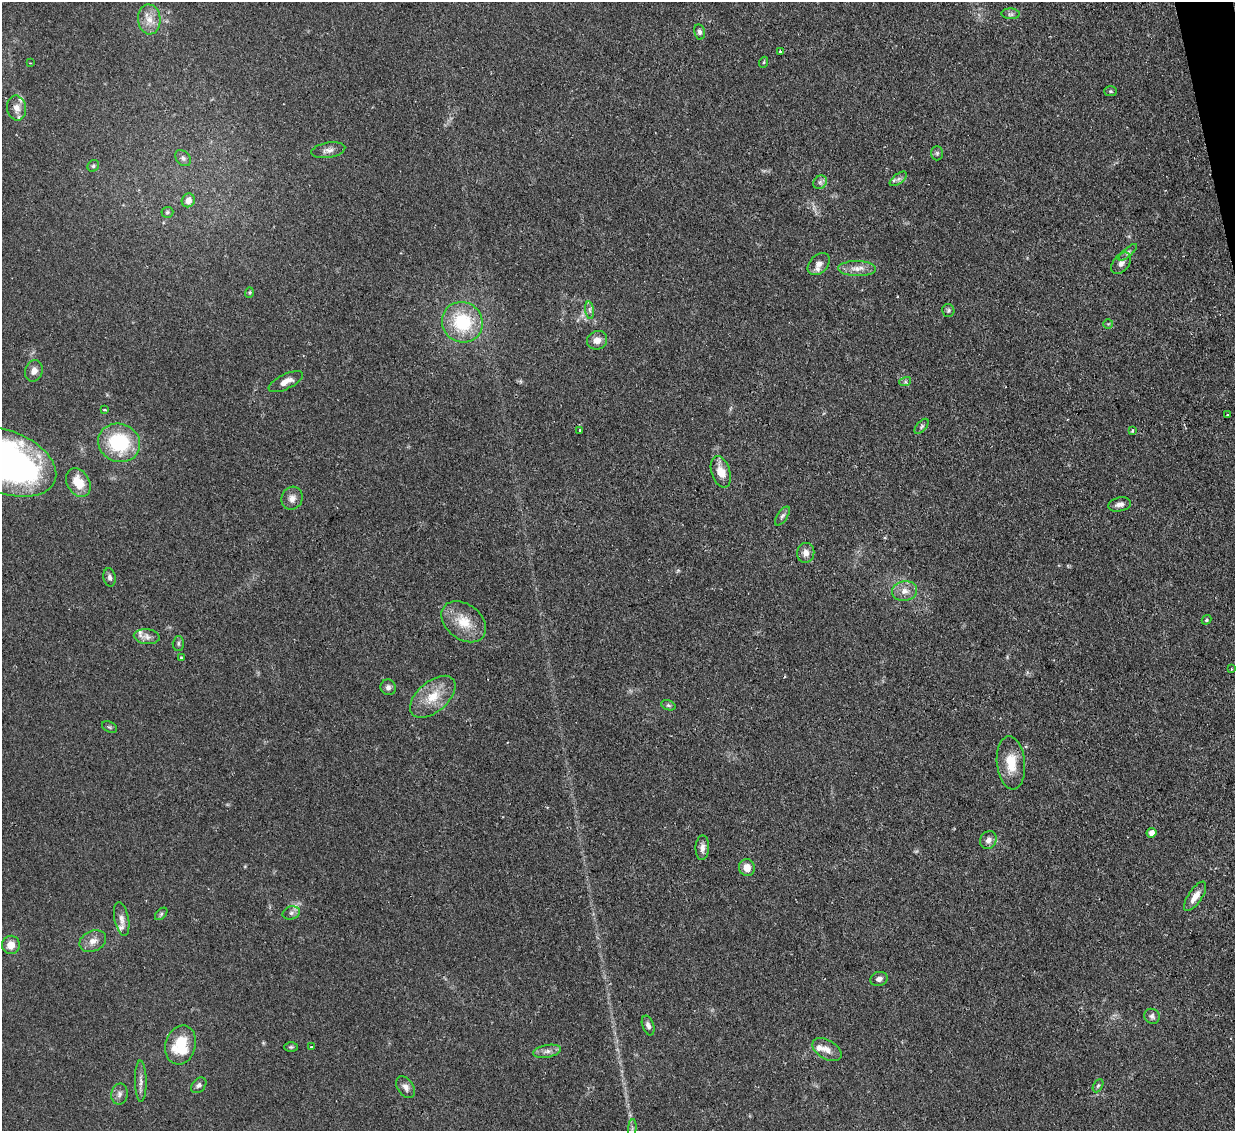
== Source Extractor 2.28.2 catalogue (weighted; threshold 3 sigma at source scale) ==
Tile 10 of 4 x 4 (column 2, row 3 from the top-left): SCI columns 1233-2465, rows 1385-2513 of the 4931 x 4910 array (HDU 1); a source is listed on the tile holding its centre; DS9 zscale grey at full resolution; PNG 1237 x 1133 px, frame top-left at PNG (2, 2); each listed source drawn as its Kron ellipse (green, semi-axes under 4 px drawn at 4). Shown black and unused: <1% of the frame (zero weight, under 2 of 3 exposures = <1% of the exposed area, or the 3 px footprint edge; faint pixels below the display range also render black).
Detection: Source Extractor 2.28.2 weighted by HDU 2 'WHT'; one run over the whole footprint, this tile lists its part. Background 0.0828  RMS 0.0061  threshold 0.0275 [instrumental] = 3 sigma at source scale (4.5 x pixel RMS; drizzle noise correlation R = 1.50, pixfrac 1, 0.05/0.05 arcsec/px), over >= 5 px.
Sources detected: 84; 1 too faint to see at this stretch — neither listed nor drawn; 4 inside a brighter listed object's ellipse — not listed separately; the other 79 listed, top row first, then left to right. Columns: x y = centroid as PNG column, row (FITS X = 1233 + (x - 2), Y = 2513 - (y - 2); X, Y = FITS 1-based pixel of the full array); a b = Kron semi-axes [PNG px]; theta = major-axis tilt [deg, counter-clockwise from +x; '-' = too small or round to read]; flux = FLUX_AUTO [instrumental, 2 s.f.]
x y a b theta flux
1011 14 9 5 -2 1.6
149 19 15 11 -86 7.2
699 32 7 5 -77 1.5
780 52 3 3 - 1.5
764 62 5 3 - 0.62
30 63 2 2 - 0.43
1110 91 6 5 - 1
16 108 12 9 -79 5
328 150 17 7 9 3.7
937 153 7 6 - 1.2
183 158 9 6 -46 1.9
93 166 6 5 - 1.3
898 179 10 5 36 2
820 182 7 6 - 1.8
188 200 7 6 - 4.4
167 212 6 5 - 1.1
1128 252 11 4 40 1.8
1121 263 12 8 51 3.1
819 264 13 9 45 4.3
857 269 19 7 -1 5.5
249 292 5 4 - 0.81
590 310 9 4 -81 1.7
948 310 6 6 - 1.2
462 322 21 20 - 35
1108 324 5 5 - 0.79
597 340 10 9 - 4.7
34 371 11 8 72 3.7
286 382 19 7 26 5.6
905 382 6 4 18 0.94
104 410 3 3 - 0.96
1228 415 3 2 - 0.65
921 426 9 5 49 1.3
580 430 3 3 - 4.2
1132 431 3 3 - 0.61
119 443 21 19 -21 42
6 462 52 31 -22 300
721 472 16 9 -72 9.2
78 483 15 11 -61 12
292 498 12 10 65 4.1
1120 504 11 7 12 3.1
782 516 11 5 55 1.7
806 553 10 8 83 3.9
110 577 9 6 -78 1.9
905 591 12 10 10 5.2
1207 620 5 4 - 0.83
464 622 25 17 -38 15
147 637 13 7 -5 3.3
178 643 7 5 89 1.2
181 658 4 3 - 0.59
1231 669 3 2 - 0.64
388 687 8 7 - 2.1
433 697 27 15 40 15
668 705 7 5 -18 1.1
109 727 8 5 -26 1.1
1011 763 26 14 -84 15
1152 833 5 5 - 3.4
988 840 9 8 - 3.3
702 848 12 7 88 3.3
747 868 8 8 - 5.4
1195 896 17 7 56 6.1
291 913 9 6 15 2.1
161 914 7 4 46 1.2
122 919 17 7 -79 4
93 941 14 10 25 5
11 945 9 9 - 5.7
879 979 9 7 17 2.7
1152 1016 8 7 - 2.2
648 1026 10 5 -70 2.4
181 1045 20 15 74 24
291 1047 7 4 0 1
311 1047 3 2 - 0.78
827 1050 16 9 -30 5.1
547 1051 14 6 10 3.3
141 1081 20 6 -89 3.4
199 1085 9 6 48 1.9
1098 1086 7 4 62 0.96
406 1087 12 7 -55 3.2
119 1094 10 8 78 2.7
632 1128 9 3 85 1.6
Isophote crosses this tile's border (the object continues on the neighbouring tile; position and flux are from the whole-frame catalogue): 1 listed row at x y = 6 462